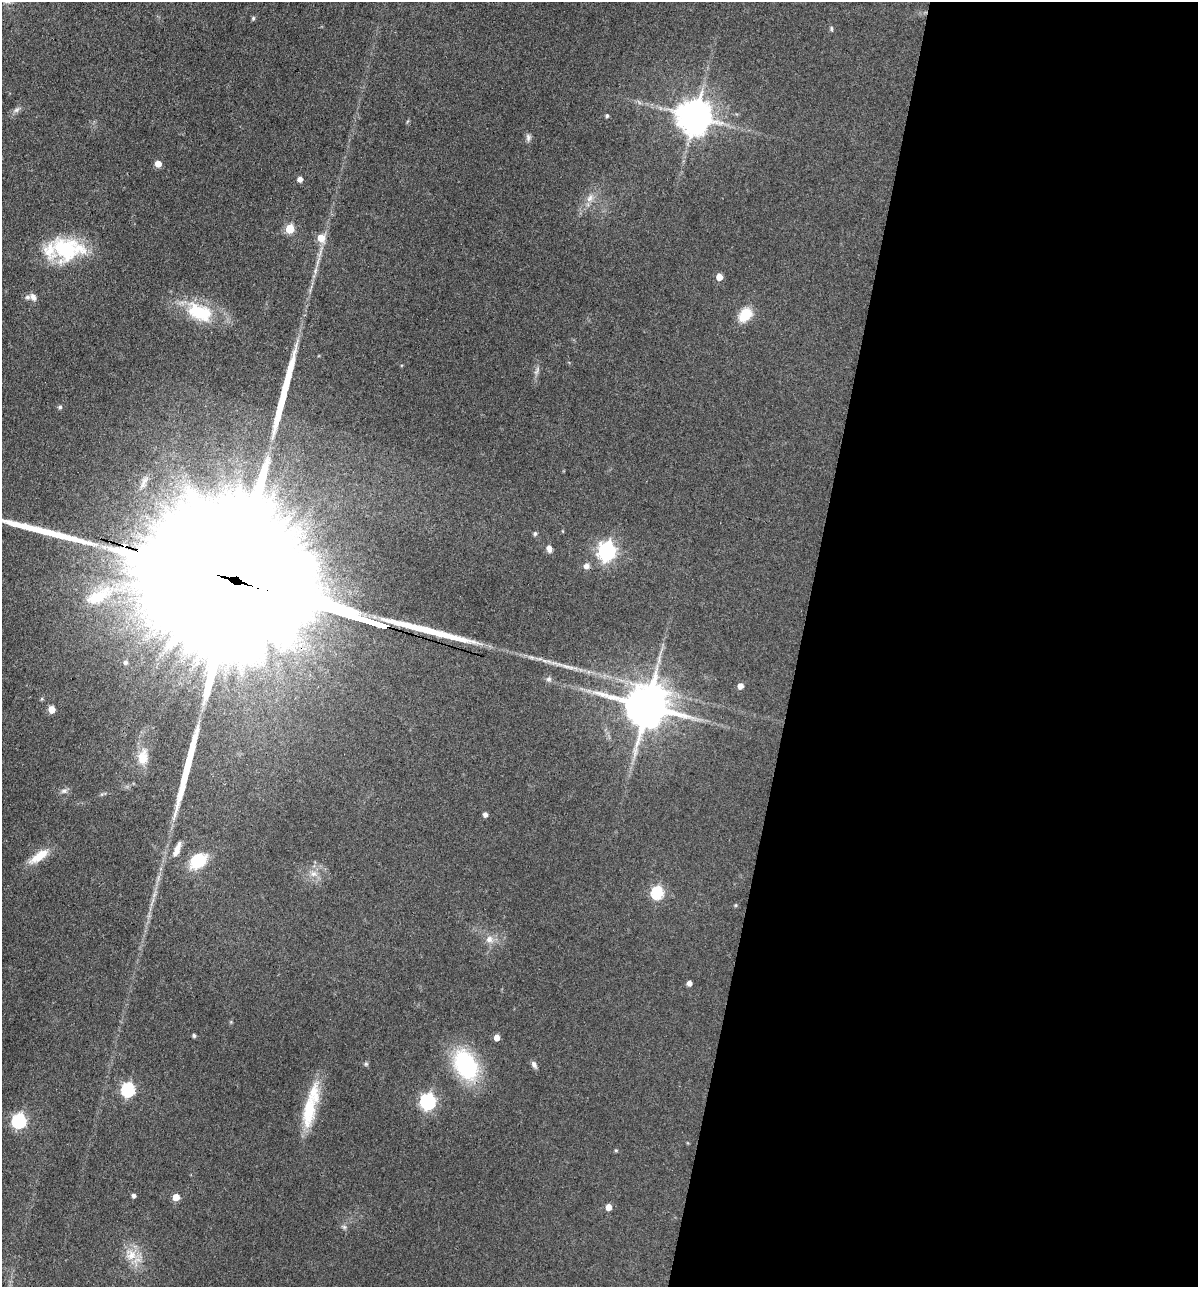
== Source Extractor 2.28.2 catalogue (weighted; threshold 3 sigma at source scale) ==
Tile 12 of 4 x 4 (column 4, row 3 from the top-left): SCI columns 3714-4909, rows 1285-2569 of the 5159 x 5138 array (HDU 1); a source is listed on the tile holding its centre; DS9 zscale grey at full resolution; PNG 1200 x 1289 px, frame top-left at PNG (2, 2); no overlay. Shown black and unused: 33% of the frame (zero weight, under 3 of 4 exposures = <1% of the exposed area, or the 3 px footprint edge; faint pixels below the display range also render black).
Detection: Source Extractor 2.28.2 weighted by HDU 2 'WHT'; one run over the whole footprint, this tile lists its part. Background 0.0814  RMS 0.0065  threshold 0.0291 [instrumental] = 3 sigma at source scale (4.5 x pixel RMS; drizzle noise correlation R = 1.50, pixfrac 1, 0.05/0.05 arcsec/px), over >= 5 px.
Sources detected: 63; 4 long thin detections or spike segments (spike, bleed or trail) — not listed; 3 inside a brighter listed object's ellipse — not listed separately; the other 56 listed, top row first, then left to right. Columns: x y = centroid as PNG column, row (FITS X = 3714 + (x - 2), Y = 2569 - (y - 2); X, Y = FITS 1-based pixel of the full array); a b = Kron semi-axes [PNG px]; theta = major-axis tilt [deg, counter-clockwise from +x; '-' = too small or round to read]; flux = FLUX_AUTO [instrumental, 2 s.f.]
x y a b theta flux
253 18 6 4 69 0.97
831 29 7 3 -82 0.87
16 110 9 5 36 2
607 116 5 4 - 1
695 116 10 10 - 1500
528 137 10 6 -86 2.1
158 164 5 5 - 7.2
300 179 5 4 - 3.7
590 198 12 7 57 4.1
290 229 5 5 - 24
321 238 7 6 - 9.5
68 249 42 28 -3 49
719 277 5 5 - 7.8
33 297 9 7 -62 3.2
200 312 33 19 -26 35
745 315 14 10 52 17
537 370 12 5 65 2.3
60 407 5 5 - 1.3
144 482 21 6 62 4.4
535 534 6 5 - 1.1
549 549 11 6 -77 2.9
607 551 8 7 - 230
586 566 7 7 - 3.1
249 585 188 26 -17 160000
98 596 35 14 29 25
125 662 7 6 - 1.9
549 679 7 7 - 1.9
740 686 5 5 - 4.4
647 706 13 13 - 2500
51 709 6 6 - 6.1
143 757 23 14 83 12
64 791 9 6 15 2
485 814 4 4 - 2.6
177 848 16 6 70 4.6
39 856 24 9 37 13
198 861 21 15 35 21
313 874 9 7 0 3.4
657 892 6 6 - 72
736 905 5 3 - 0.66
489 939 10 10 - 4.6
689 983 5 4 - 3.2
194 1036 5 4 - 1.1
497 1038 5 5 - 5.2
366 1064 6 6 - 1.1
466 1065 31 21 -61 70
534 1065 10 6 -60 2.2
128 1089 6 6 - 100
428 1101 7 7 - 140
309 1111 46 15 82 27
19 1121 7 6 - 110
616 1150 6 4 -1 0.72
133 1195 4 4 - 1.9
176 1197 5 5 - 9.2
608 1207 6 5 - 5.8
344 1227 7 5 -44 1.4
131 1255 17 13 43 10
Overlapping masked pixels (flux is a lower limit): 1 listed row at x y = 249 585
Isophote crosses this tile's border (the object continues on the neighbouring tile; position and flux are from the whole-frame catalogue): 1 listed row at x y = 249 585